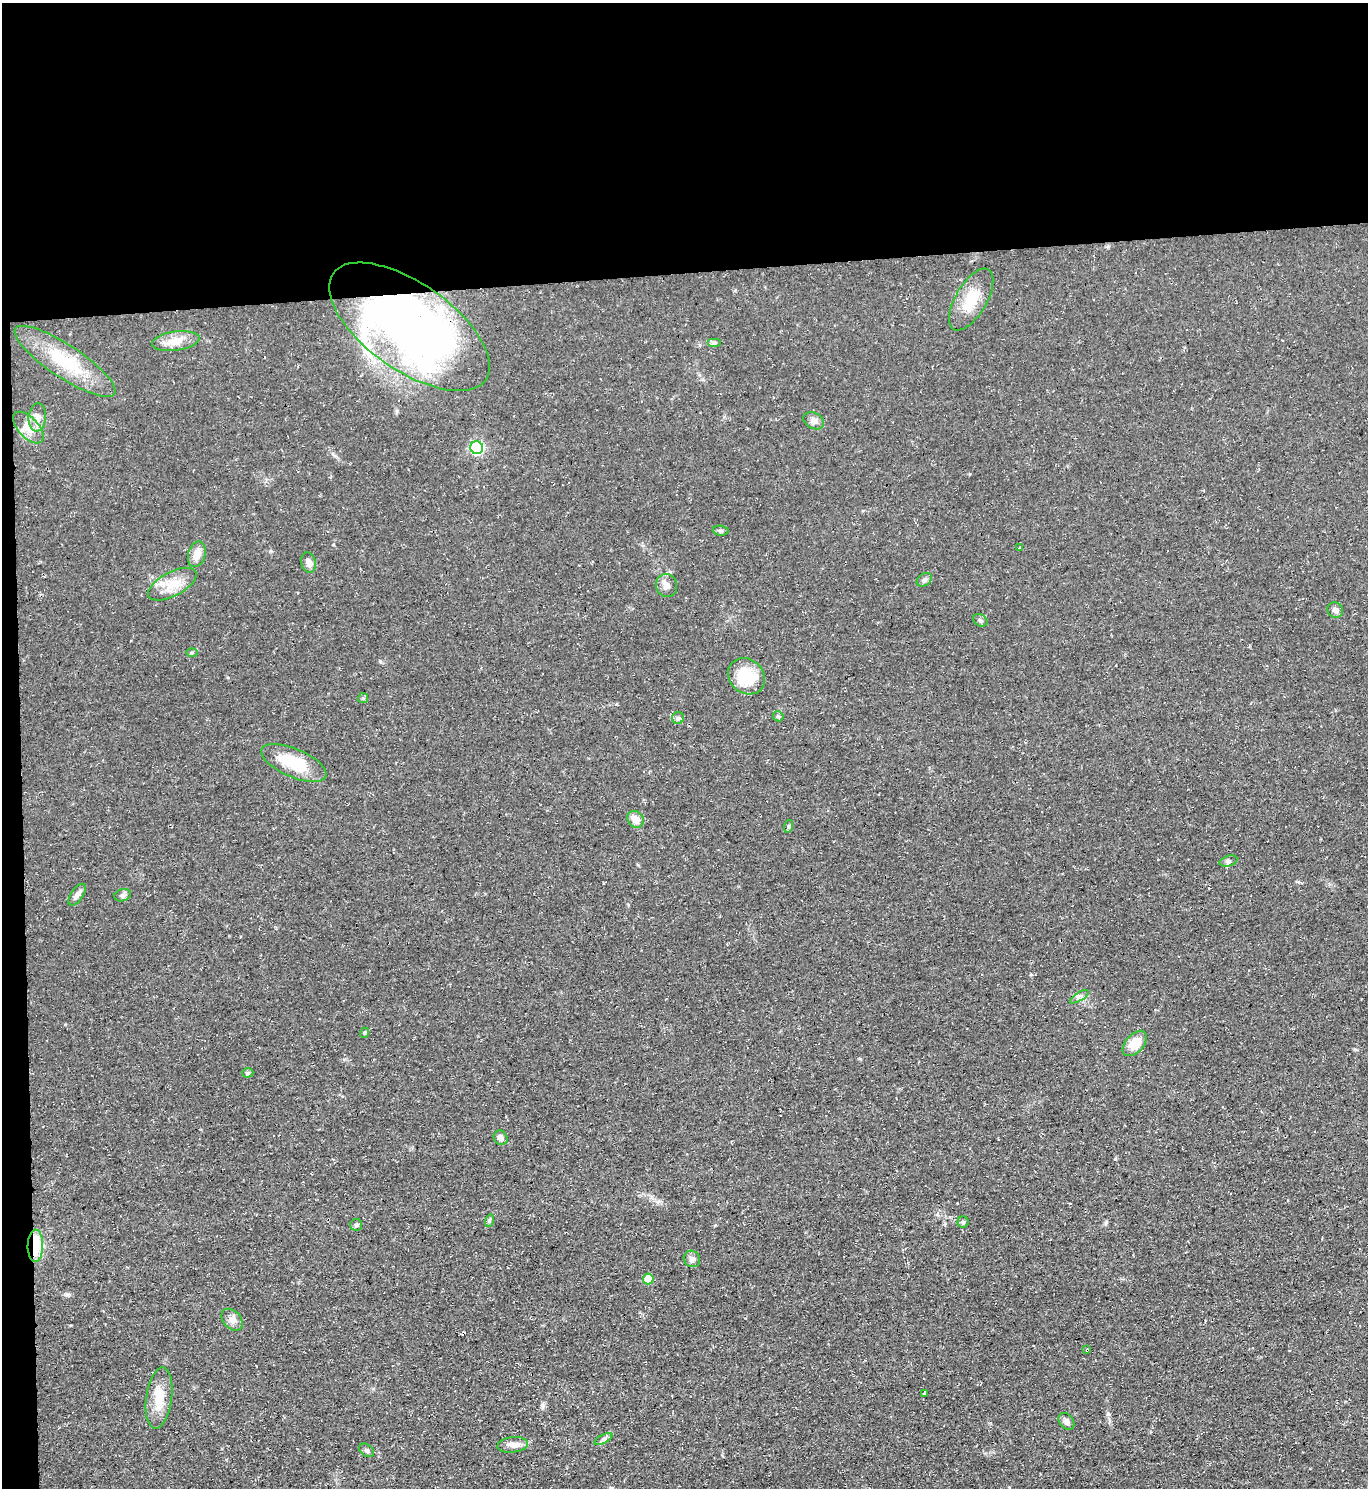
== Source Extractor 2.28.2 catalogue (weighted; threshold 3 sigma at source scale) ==
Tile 1 of 3 x 3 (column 1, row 1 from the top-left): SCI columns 125-1490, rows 2973-4458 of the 4443 x 4458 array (HDU 1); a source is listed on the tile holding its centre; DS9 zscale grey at full resolution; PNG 1370 x 1490 px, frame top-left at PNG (2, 3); each listed source drawn as its Kron ellipse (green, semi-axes under 4 px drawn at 4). Shown black and unused: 20% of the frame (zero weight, under 3 of 4 exposures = <1% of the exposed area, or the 3 px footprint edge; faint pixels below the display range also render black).
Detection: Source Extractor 2.28.2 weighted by HDU 2 'WHT'; one run over the whole footprint, this tile lists its part. Background 0.0606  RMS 0.0071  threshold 0.0321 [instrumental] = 3 sigma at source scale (4.5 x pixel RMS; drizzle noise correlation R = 1.50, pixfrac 1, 0.05/0.05 arcsec/px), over >= 5 px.
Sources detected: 50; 1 cosmic-ray / hot-pixel residue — neither listed nor drawn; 1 inside a brighter listed object's ellipse — not listed separately; the other 48 listed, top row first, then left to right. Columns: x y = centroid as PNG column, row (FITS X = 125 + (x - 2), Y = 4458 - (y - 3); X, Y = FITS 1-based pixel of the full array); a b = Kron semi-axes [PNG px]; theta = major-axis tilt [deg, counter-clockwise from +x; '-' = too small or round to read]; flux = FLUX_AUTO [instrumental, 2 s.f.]
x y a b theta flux
971 300 35 15 60 20
409 327 93 43 -35 470
176 341 24 9 8 9.2
714 343 7 4 0 1.3
65 361 59 16 -33 35
37 417 14 9 85 5.7
814 421 11 8 -29 3.2
28 428 19 10 -46 8.8
477 448 6 6 - 110
721 531 8 5 -5 1.5
1019 548 3 3 - 2.5
197 554 13 8 74 8
308 562 10 7 -77 3.9
924 580 8 6 33 2
172 584 26 12 28 13
667 585 11 10 - 4.3
1335 610 8 7 - 2.5
980 620 7 6 - 1.6
192 652 5 4 - 0.87
747 676 20 17 -40 30
363 698 5 5 - 0.97
778 716 5 5 - 1.1
678 718 6 6 - 1.6
294 763 35 14 -23 30
636 819 9 7 -48 7.5
789 826 6 4 71 1.1
1228 861 9 5 15 1.8
77 895 12 6 55 3.1
122 895 8 6 19 1.9
1079 997 11 4 32 2.1
364 1033 5 3 - 0.71
1135 1043 15 9 47 13
248 1073 5 4 - 1.3
501 1138 7 6 - 3
489 1221 6 4 72 1
963 1222 5 5 - 1.4
356 1225 6 6 - 1.5
35 1246 16 7 89 32
692 1259 8 7 - 3.2
648 1279 5 5 - 17
232 1320 12 8 -47 4.2
1087 1350 4 3 - 0.82
924 1393 3 2 - 0.99
159 1398 31 13 82 17
1066 1421 9 7 -54 3.3
603 1439 10 4 26 2
513 1445 15 8 6 5.3
367 1450 8 5 -37 1.6
Overlapping masked pixels (flux is a lower limit): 3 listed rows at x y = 409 327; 35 1246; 1087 1350
Unlisted compact peaks at least as high as the median listed source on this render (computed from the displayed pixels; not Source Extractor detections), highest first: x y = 67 1295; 1108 1414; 542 1405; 380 661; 1115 1159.